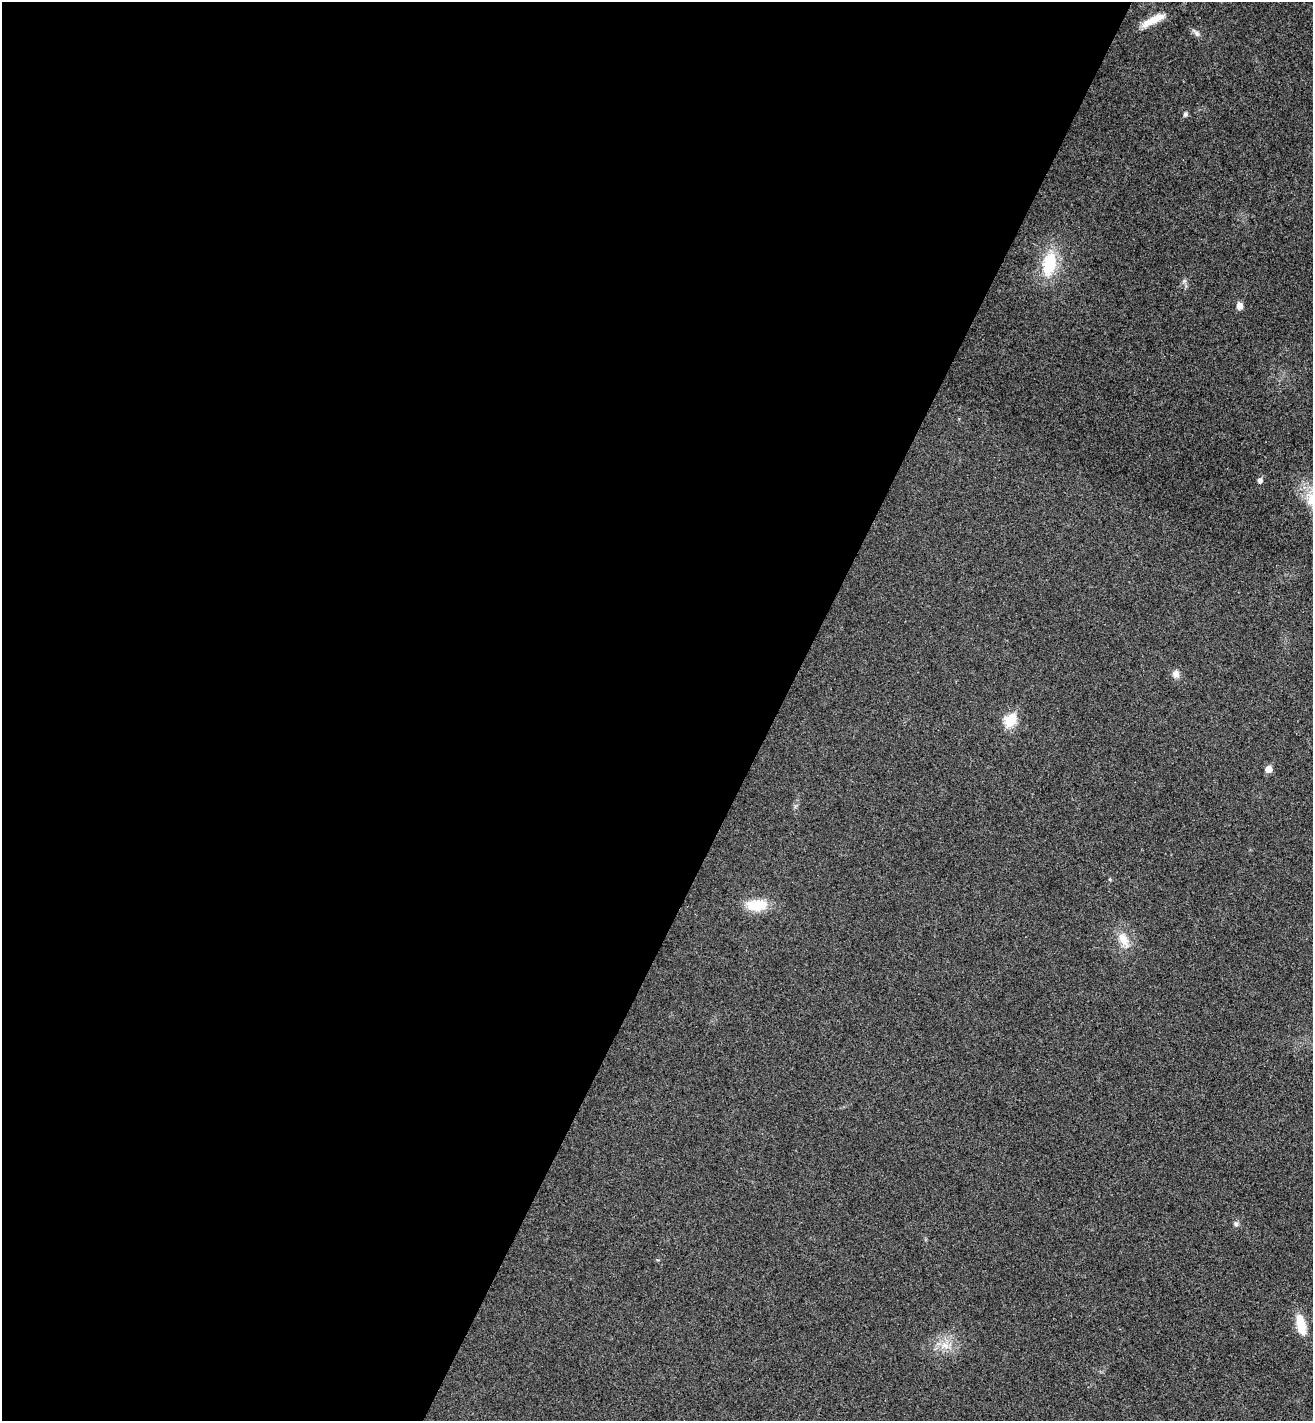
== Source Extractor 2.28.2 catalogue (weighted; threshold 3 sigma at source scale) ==
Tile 5 of 4 x 4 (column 1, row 2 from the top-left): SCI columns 198-1508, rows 2873-4291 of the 5774 x 5741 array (HDU 1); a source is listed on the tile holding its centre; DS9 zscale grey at full resolution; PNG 1315 x 1423 px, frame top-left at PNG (2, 2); no overlay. Shown black and unused: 59% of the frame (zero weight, under 3 of 4 exposures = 6% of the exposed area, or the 3 px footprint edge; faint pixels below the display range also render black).
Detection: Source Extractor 2.28.2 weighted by HDU 2 'WHT'; one run over the whole footprint, this tile lists its part. Background 0.0453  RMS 0.007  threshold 0.0314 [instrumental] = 3 sigma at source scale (4.5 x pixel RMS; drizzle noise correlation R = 1.50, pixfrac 1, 0.05/0.05 arcsec/px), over >= 5 px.
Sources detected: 17; all 17 listed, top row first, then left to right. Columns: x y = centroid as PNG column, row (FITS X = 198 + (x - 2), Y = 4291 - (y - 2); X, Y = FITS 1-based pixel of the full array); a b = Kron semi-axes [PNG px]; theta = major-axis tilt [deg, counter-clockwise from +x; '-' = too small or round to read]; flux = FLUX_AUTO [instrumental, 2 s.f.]
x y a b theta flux
1153 20 31 8 27 12
1197 33 9 7 -54 2.2
1185 114 5 4 - 1.9
1050 264 27 15 78 31
1184 281 5 5 - 1.4
1239 306 8 7 - 4.1
1260 480 5 5 - 2.9
1311 500 14 10 46 8.4
1176 674 10 9 - 3.4
1010 721 7 6 - 45
1268 769 5 5 - 7.1
1110 879 5 3 - 0.72
756 905 26 13 4 17
1123 939 21 10 -60 9.6
1236 1224 7 6 - 1.6
1301 1324 23 9 -77 16
945 1346 12 7 -26 5.6
Isophote crosses this tile's border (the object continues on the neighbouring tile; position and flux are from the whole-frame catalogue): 1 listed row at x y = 1311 500